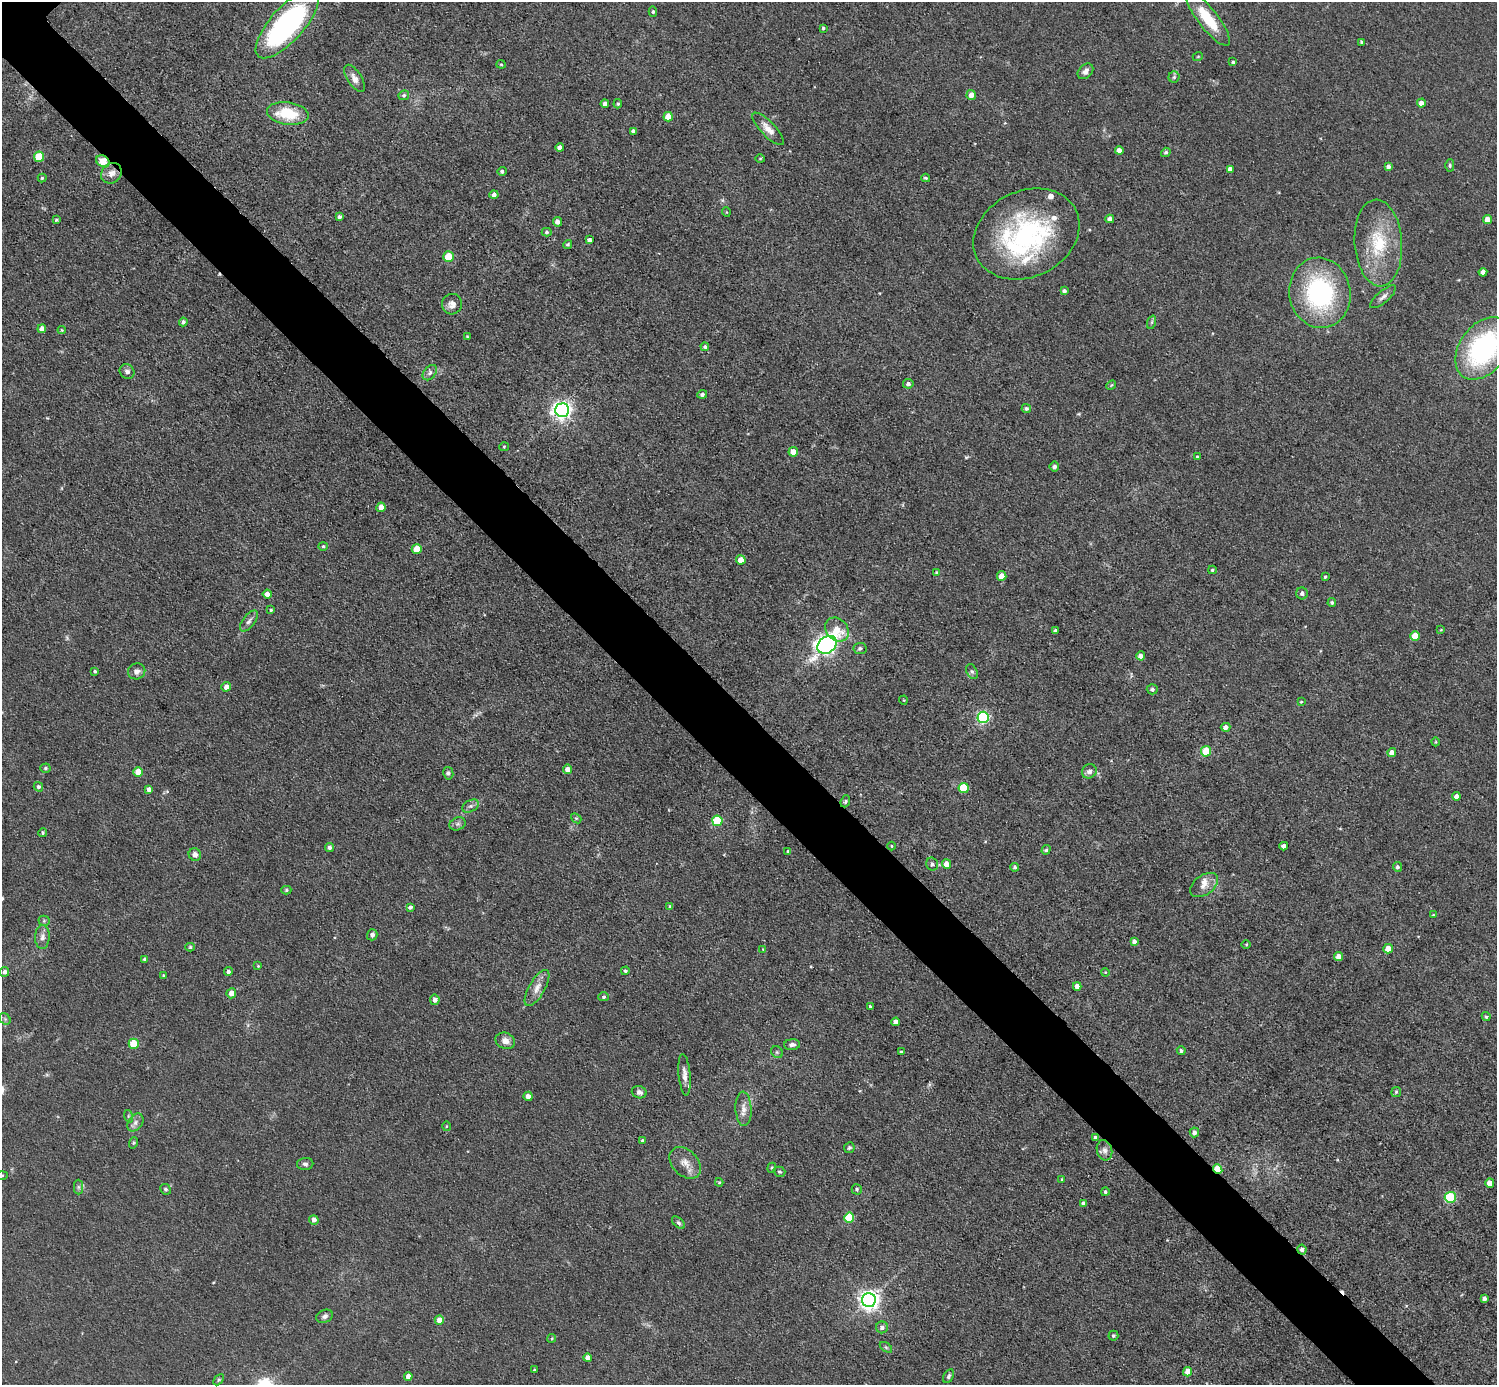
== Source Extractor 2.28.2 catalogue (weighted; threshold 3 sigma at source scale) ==
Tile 6 of 4 x 4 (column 2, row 2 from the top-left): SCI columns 1497-2991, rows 3062-4444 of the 5982 x 5981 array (HDU 1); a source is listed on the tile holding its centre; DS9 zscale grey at full resolution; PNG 1499 x 1387 px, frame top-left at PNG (2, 2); each listed source drawn as its Kron ellipse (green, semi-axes under 4 px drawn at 4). Shown black and unused: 5% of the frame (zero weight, under 3 of 5 exposures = <1% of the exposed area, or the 3 px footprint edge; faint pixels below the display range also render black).
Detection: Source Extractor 2.28.2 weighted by HDU 2 'WHT'; one run over the whole footprint, this tile lists its part. Background 0.0512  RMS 0.0068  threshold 0.0305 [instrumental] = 3 sigma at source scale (4.5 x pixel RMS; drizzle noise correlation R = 1.50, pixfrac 1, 0.05/0.05 arcsec/px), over >= 5 px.
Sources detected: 220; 1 too faint to see at this stretch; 2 cosmic-ray / hot-pixel residue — neither listed nor drawn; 8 inside a brighter listed object's ellipse — not listed separately; the other 209 listed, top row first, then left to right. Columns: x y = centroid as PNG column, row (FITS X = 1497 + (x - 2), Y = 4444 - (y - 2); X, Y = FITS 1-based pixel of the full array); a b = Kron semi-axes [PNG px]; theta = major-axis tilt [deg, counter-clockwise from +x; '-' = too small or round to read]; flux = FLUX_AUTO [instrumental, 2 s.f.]
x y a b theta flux
653 12 5 4 - 1.1
1208 19 33 10 -52 24
287 24 43 17 48 140
823 28 4 3 - 1.1
1362 42 4 3 - 1.2
1198 56 5 3 - 0.64
1233 62 3 3 - 1
501 64 4 4 - 0.9
1085 71 9 6 45 3.1
1174 77 5 5 - 1.2
354 78 15 7 -57 4.6
404 95 5 4 - 1.6
971 95 5 4 - 5.4
1421 103 4 4 - 4.7
605 104 4 4 - 3.3
618 104 5 4 - 1.1
288 113 21 11 -8 26
668 117 5 4 - 10
768 129 21 7 -47 6.6
633 131 4 4 - 2.4
560 148 4 4 - 3.7
1119 150 4 4 - 4.1
1166 152 5 4 - 1.3
39 157 5 5 - 27
760 158 5 3 - 0.7
103 161 7 5 -29 11
1450 165 6 4 -90 1
1388 166 4 4 - 2.2
1230 169 4 4 - 3.4
502 171 4 4 - 1.7
111 173 11 9 44 5.5
42 178 4 4 - 0.83
926 178 4 3 - 1.1
494 195 4 4 - 2.1
726 212 5 3 - 0.57
339 217 4 4 - 2
1110 219 4 4 - 3.8
56 220 4 3 - 0.96
1487 220 4 4 - 9.1
557 222 5 4 - 3.5
547 232 5 4 - 1.3
1026 234 55 43 26 110
589 240 4 4 - 2.5
1378 243 43 24 -86 38
568 244 5 4 - 1.1
448 256 5 5 - 18
1483 272 4 4 - 4.2
1064 291 4 4 - 1.8
1320 293 35 30 -81 99
1383 297 16 6 40 3.2
452 304 10 10 - 4.2
183 322 4 4 - 1.8
1152 322 7 4 71 1.2
42 329 4 4 - 4.6
62 330 4 4 - 0.67
467 336 4 3 - 0.56
705 347 4 4 - 1.4
1483 348 35 23 53 120
127 372 8 7 - 2.6
430 373 8 6 51 2.2
908 384 5 5 - 2.3
1111 385 5 4 - 0.8
702 394 5 4 - 1.7
1026 408 4 4 - 1.6
562 410 7 6 - 350
504 447 5 4 - 0.79
793 452 5 4 - 9.8
1198 457 4 3 - 1.6
1054 467 5 5 - 2.6
381 507 4 4 - 8.2
323 546 4 4 - 0.92
417 549 5 5 - 15
741 560 4 4 - 8.6
1212 570 4 3 - 0.96
936 572 4 4 - 1
1002 576 5 4 - 8.2
1325 577 3 3 - 0.77
1302 593 6 6 - 2
267 594 4 4 - 3.7
1332 603 4 4 - 1.5
271 610 4 4 - 0.86
249 621 12 6 53 2.8
837 629 13 10 -49 13
1055 630 4 3 - 1.1
1441 630 3 3 - 0.56
1415 636 5 5 - 14
827 645 10 8 39 280
860 648 6 5 - 1.6
1141 656 4 4 - 5.7
95 671 3 3 - 1.1
137 671 9 8 - 3.7
972 671 8 5 -62 1.4
226 687 5 4 - 3.9
1152 689 5 5 - 1.7
903 700 4 3 - 0.56
1301 702 4 4 - 0.76
983 717 5 5 - 100
1226 727 5 4 - 3.4
1436 742 4 3 - 0.57
1206 751 5 5 - 25
1392 752 4 4 - 4.6
45 768 5 4 - 1.1
567 769 5 4 - 4.6
1089 771 8 7 - 2.9
138 772 5 4 - 11
448 773 6 5 - 1.4
38 787 5 4 - 1.8
964 788 5 5 - 30
149 789 4 4 - 3.3
1456 796 4 4 - 3.2
845 801 6 4 69 1.1
471 806 9 6 26 2.1
576 818 6 4 -41 0.95
717 821 5 5 - 33
458 824 8 6 20 2
43 833 4 4 - 0.92
892 846 4 3 - 0.63
1284 846 4 4 - 3.7
329 847 4 4 - 2.2
1046 850 5 4 - 1.3
788 851 4 3 - 0.84
195 854 6 6 - 3.2
932 864 6 6 - 1.7
946 864 5 4 - 6.7
1015 867 4 4 - 1.3
1397 867 5 4 - 1.6
1204 885 15 9 36 6.3
286 890 5 4 - 0.98
670 906 4 4 - 1.1
410 907 4 3 - 2
1433 915 4 3 - 0.63
44 921 5 5 - 0.94
372 935 6 5 - 2.8
42 937 12 7 89 3.4
1134 941 4 4 - 2.9
1246 944 5 3 - 0.67
190 947 4 4 - 1.1
763 949 4 3 - 0.57
1388 949 5 4 - 10
1339 956 4 4 - 5.6
145 959 4 3 - 1.7
258 966 4 3 - 0.56
625 971 4 4 - 1.5
5 972 5 4 - 2.3
228 972 4 4 - 1.6
1105 972 4 3 - 0.54
164 976 4 3 - 1
1077 986 4 4 - 5
537 988 20 8 60 6.5
231 993 5 5 - 5.7
604 997 5 4 - 1.2
435 1000 5 5 - 3.2
870 1007 3 3 - 1.6
1486 1017 4 3 - 1
5 1019 6 5 - 1.1
896 1022 4 4 - 4.6
505 1041 10 8 -22 4.8
134 1044 5 5 - 23
792 1045 8 5 4 2.4
1181 1050 4 4 - 1.7
777 1052 6 5 - 1.3
901 1052 4 3 - 1.1
684 1075 21 6 -85 4.9
639 1092 7 6 - 2.4
1396 1092 5 5 - 1
528 1096 4 4 - 4.3
743 1109 17 8 -87 5.4
128 1116 6 4 -71 1
135 1122 10 7 53 2.9
446 1126 5 3 - 0.69
1194 1132 5 4 - 2.7
1095 1138 4 3 - 2
643 1141 4 4 - 1.8
133 1143 6 3 71 0.91
849 1148 5 5 - 1.6
1104 1150 10 7 -76 3.1
685 1163 18 12 -45 7.7
305 1164 8 6 5 1.9
772 1168 5 4 - 0.8
1218 1169 5 4 - 21
779 1172 6 5 - 1.1
2 1175 5 3 - 0.7
1062 1179 4 3 - 0.94
719 1182 4 3 - 0.91
1490 1183 5 4 - 6.8
78 1187 7 4 -89 1.6
165 1189 5 5 - 1.1
857 1189 5 5 - 1.4
1105 1192 4 4 - 1.2
1450 1197 5 5 - 54
1083 1203 4 4 - 1.9
849 1218 5 5 - 28
314 1220 5 4 - 3.4
678 1223 8 4 -44 1.5
1302 1249 5 4 - 2.7
1484 1298 4 4 - 2
869 1300 7 7 - 400
325 1316 8 6 24 2.3
439 1320 4 4 - 5.4
882 1327 6 6 - 2.8
1113 1336 5 5 - 1.1
552 1338 4 3 - 0.73
886 1347 7 3 -36 1.1
588 1358 4 4 - 4.7
534 1370 3 3 - 0.84
1188 1372 4 4 - 8.5
408 1376 4 4 - 3.7
949 1376 7 4 59 1.4
219 1380 6 4 45 1
Overlapping masked pixels (flux is a lower limit): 5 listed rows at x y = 103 161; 111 173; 1095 1138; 1218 1169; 1302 1249
Isophote crosses this tile's border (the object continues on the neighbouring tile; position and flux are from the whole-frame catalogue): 2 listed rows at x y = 1483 348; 2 1175